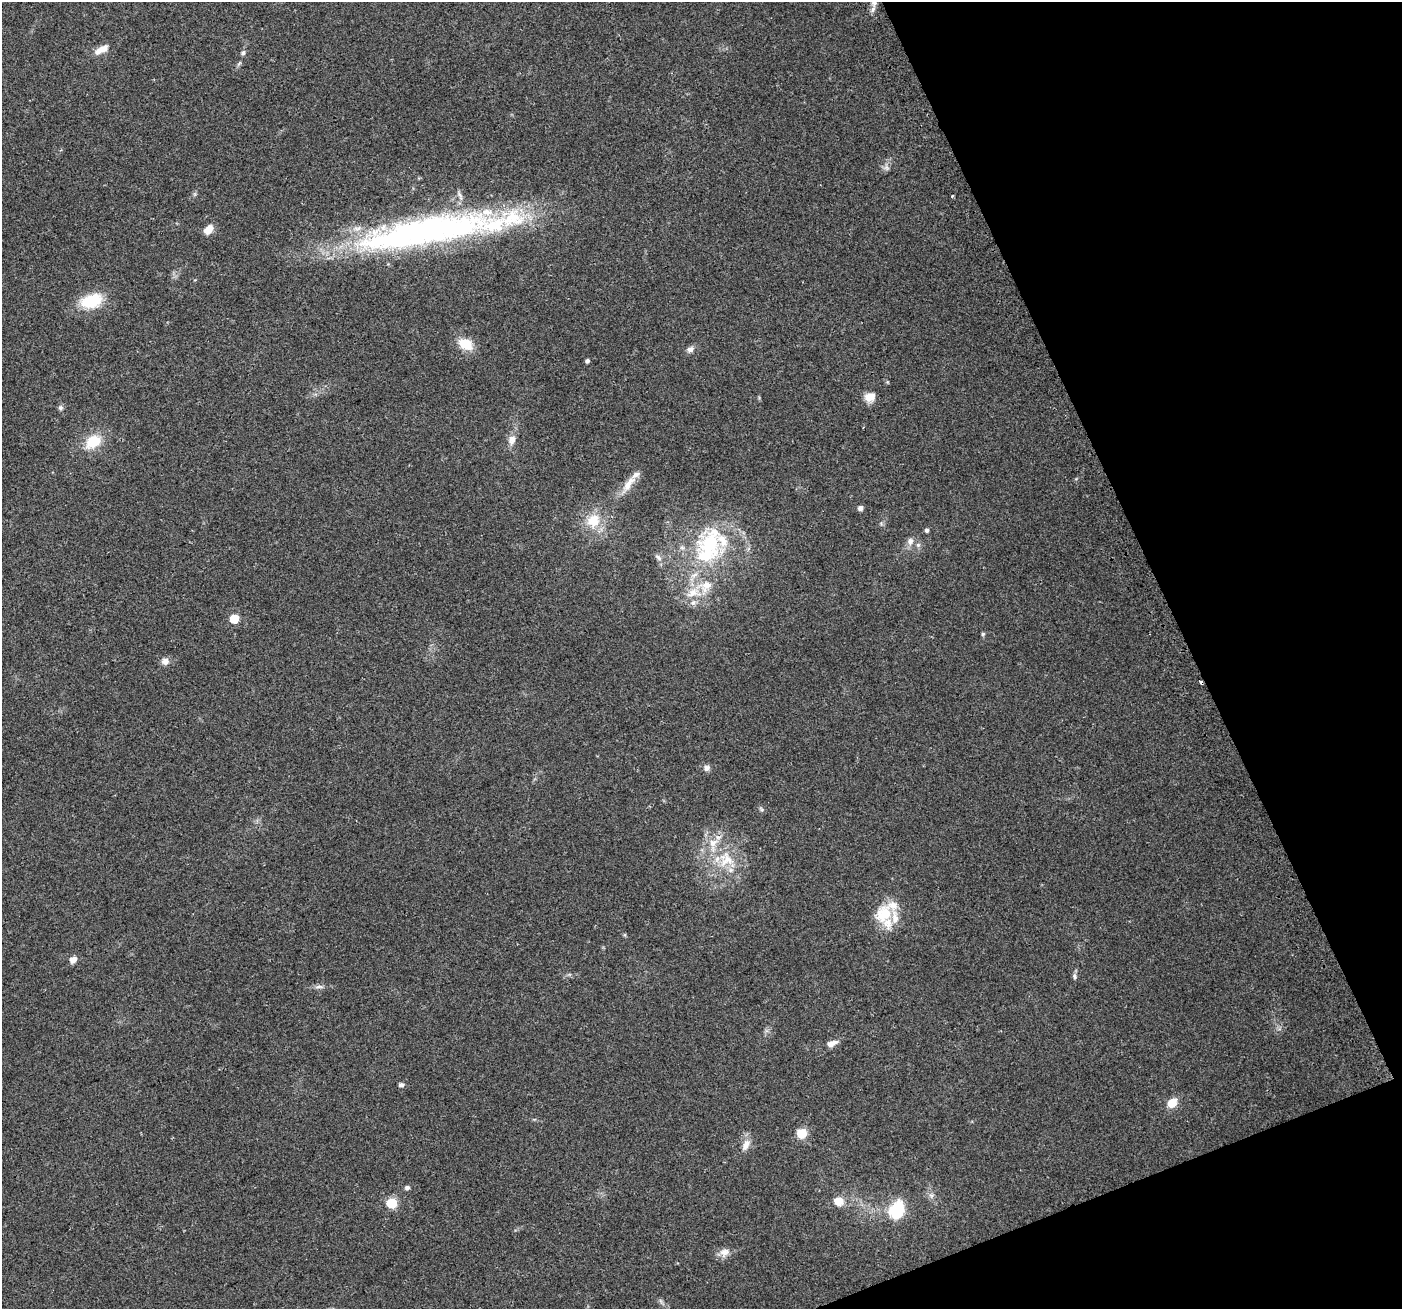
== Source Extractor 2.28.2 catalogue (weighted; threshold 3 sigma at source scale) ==
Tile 12 of 4 x 4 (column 4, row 3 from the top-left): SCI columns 4229-5628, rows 1405-2711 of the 5661 x 5476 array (HDU 1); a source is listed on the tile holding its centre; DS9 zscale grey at full resolution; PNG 1404 x 1311 px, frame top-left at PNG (2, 2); no overlay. Shown black and unused: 19% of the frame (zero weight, under 2 of 3 exposures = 2% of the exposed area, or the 3 px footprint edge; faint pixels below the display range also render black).
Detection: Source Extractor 2.28.2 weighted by HDU 2 'WHT'; one run over the whole footprint, this tile lists its part. Background 0.0747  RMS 0.0095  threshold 0.0427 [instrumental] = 3 sigma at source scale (4.5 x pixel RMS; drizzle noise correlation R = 1.50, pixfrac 1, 0.0396/0.0396 arcsec/px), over >= 5 px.
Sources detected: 60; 1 inside a brighter object's white glare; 1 cosmic-ray / hot-pixel residue — not listed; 9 inside a brighter listed object's ellipse — not listed separately; the other 49 listed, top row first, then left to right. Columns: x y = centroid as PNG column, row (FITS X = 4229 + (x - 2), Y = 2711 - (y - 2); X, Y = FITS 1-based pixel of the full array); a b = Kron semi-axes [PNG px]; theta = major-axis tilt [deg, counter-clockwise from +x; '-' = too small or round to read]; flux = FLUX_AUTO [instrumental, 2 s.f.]
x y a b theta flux
873 9 9 6 61 3.4
101 49 21 8 29 10
243 53 7 5 53 2.3
886 167 11 8 -86 4
460 195 15 5 -66 4.2
952 196 3 3 - 1.3
208 229 10 7 47 12
425 232 194 30 10 390
91 301 23 14 16 39
465 344 17 12 -29 20
690 349 11 7 20 4.1
587 361 4 4 - 2.6
870 397 13 11 24 9.7
60 408 6 6 - 2.3
512 440 14 10 76 7
93 442 20 14 36 26
629 484 31 9 54 14
860 508 5 5 - 4.4
593 521 20 17 56 24
881 524 6 4 -57 1.5
927 530 5 4 - 2.7
910 541 9 7 69 5.3
710 543 18 17 - 67
918 545 6 6 - 2.5
658 557 12 6 -47 4.1
694 575 13 6 27 5.3
693 592 23 13 27 19
234 619 6 5 - 31
983 634 6 4 46 1.3
165 661 9 9 - 5.1
707 768 9 8 - 4
761 809 8 6 -38 1.9
726 859 27 23 -54 40
884 914 27 21 44 30
73 960 6 5 - 8.6
1075 976 9 6 -76 2.4
319 987 14 4 0 3.6
831 1044 13 6 19 8.2
401 1085 6 5 - 2.5
1172 1103 11 9 42 13
801 1133 6 5 - 53
746 1145 16 8 63 8.2
407 1188 6 5 - 2.8
931 1195 9 8 - 3.6
839 1201 8 7 - 16
391 1203 6 6 - 61
897 1209 15 11 68 52
724 1252 14 10 6 7.3
661 1301 11 3 -55 1.8